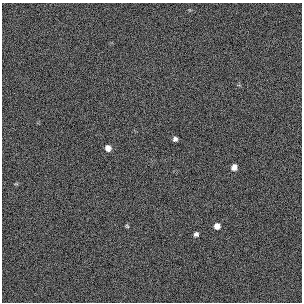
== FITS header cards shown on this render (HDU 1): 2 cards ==
NAXIS1  =                  300 / length of original image axis
NAXIS2  =                  300 / length of original image axis

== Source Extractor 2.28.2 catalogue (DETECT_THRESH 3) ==
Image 300 x 300 px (HDU 1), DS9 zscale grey, 1 PNG px = 1 image px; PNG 304 x 304 px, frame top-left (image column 1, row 300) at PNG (2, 3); no overlay
Background 384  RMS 66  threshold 199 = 3 sigma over >= 5 px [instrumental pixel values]
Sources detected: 6; all 6 listed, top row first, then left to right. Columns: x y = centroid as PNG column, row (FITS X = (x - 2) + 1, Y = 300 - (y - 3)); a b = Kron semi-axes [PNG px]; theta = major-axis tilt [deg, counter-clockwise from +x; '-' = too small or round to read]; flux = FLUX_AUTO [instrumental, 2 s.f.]
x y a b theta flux
175 139 4 4 - 12000
108 148 6 6 - 26000
234 167 6 5 - 25000
127 226 5 4 - 5300
217 226 6 6 - 27000
196 234 5 5 - 11000